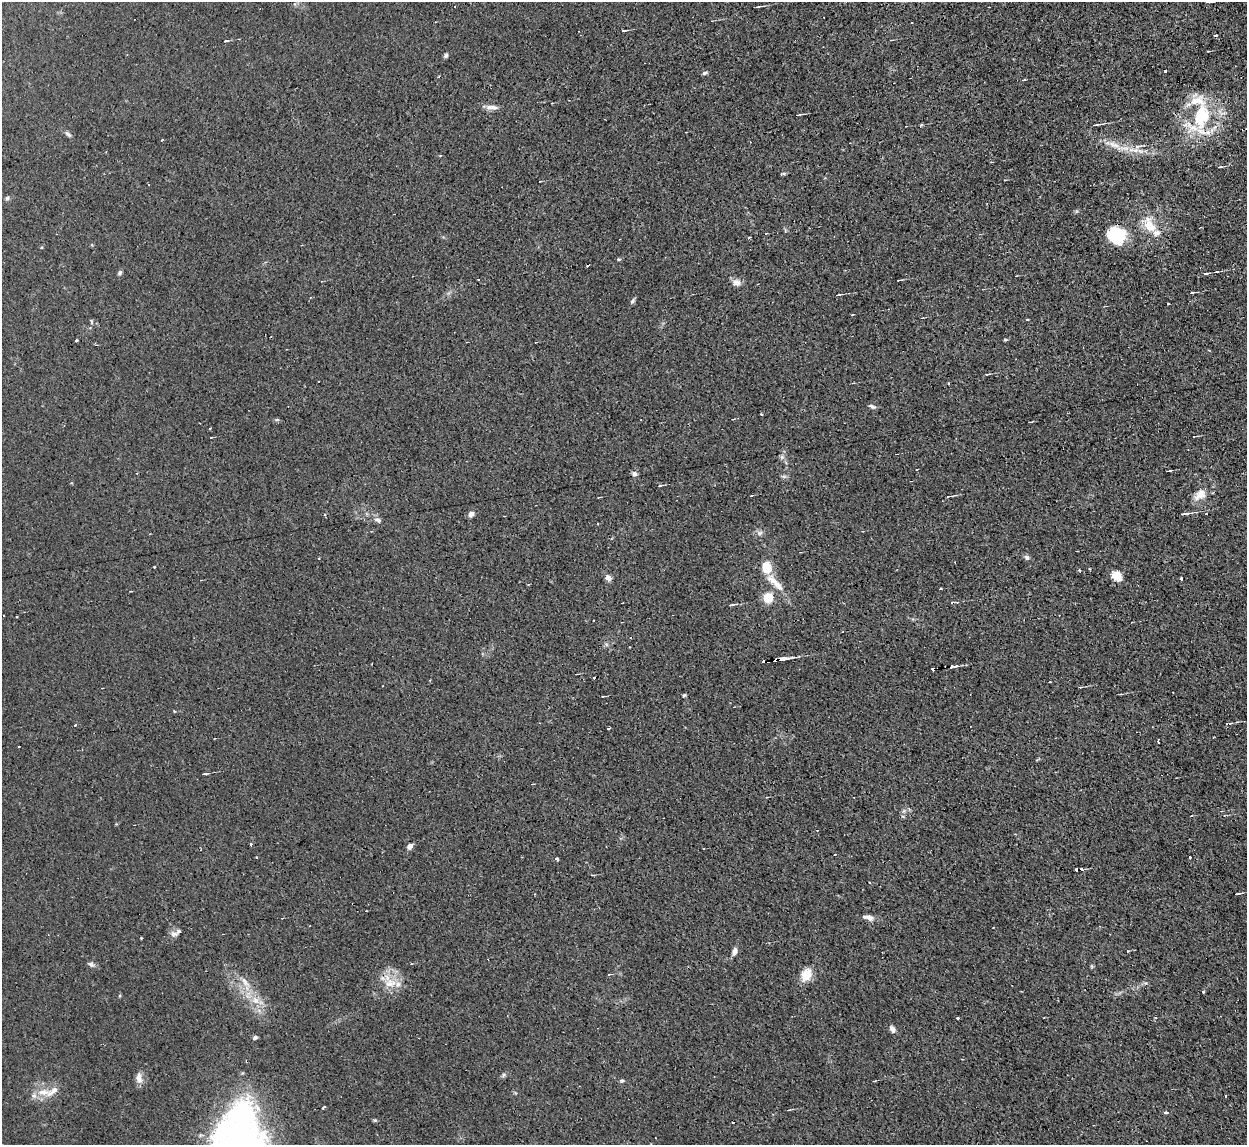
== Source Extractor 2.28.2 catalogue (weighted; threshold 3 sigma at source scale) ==
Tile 10 of 4 x 4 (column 2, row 3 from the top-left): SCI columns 1246-2490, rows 1280-2422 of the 4980 x 4962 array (HDU 1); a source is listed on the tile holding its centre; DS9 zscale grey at full resolution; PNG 1249 x 1147 px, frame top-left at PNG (2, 2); no overlay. Shown black and unused: <1% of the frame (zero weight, under 2 of 3 exposures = <1% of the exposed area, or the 3 px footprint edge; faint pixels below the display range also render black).
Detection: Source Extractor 2.28.2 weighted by HDU 2 'WHT'; one run over the whole footprint, this tile lists its part. Background 0.0276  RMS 0.0044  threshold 0.0199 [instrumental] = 3 sigma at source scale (4.5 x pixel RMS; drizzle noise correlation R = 1.50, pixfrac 1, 0.05/0.05 arcsec/px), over >= 5 px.
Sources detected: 141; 1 inside a brighter object's white glare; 20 cosmic-ray / hot-pixel residue — not listed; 8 inside a brighter listed object's ellipse — not listed separately; the other 112 listed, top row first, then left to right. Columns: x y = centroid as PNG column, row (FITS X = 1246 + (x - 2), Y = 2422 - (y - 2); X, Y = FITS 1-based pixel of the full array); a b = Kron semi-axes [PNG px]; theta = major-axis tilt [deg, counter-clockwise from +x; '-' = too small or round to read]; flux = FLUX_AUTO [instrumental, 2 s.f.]
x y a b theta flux
758 7 5 3 - 0.43
624 30 7 2 5 0.64
226 41 5 2 - 0.57
1208 51 3 2 - 0.32
446 55 5 4 - 1
1165 71 3 3 - 0.84
705 73 7 4 10 0.82
1023 80 4 3 - 0.62
491 107 17 6 -5 2.6
798 115 7 3 9 0.76
1201 116 42 27 78 31
1097 124 10 2 5 0.91
921 125 4 3 - 0.51
68 134 10 5 -44 1.2
162 140 3 2 - 0.44
1113 144 28 9 -24 7.1
1137 146 25 7 26 5
783 173 7 3 0 0.61
1005 180 3 3 - 0.43
148 184 3 2 - 0.47
7 198 6 5 - 0.98
1149 227 21 11 -14 6.5
1116 235 20 17 -27 20
619 259 4 3 - 1.1
1216 272 5 3 - 0.64
120 273 7 5 52 0.82
1206 273 5 3 - 0.88
899 280 7 2 4 0.44
736 282 11 8 -27 2.6
1192 293 4 3 - 0.77
839 295 6 3 12 0.86
632 301 8 5 53 0.99
1167 304 3 3 - 1.8
1027 319 3 3 - 0.68
92 321 8 2 -69 0.5
76 340 3 2 - 0.46
1005 340 6 3 -8 0.5
95 345 3 2 - 0.51
987 374 5 2 - 0.58
872 406 9 4 -23 1.1
761 414 3 2 - 0.66
782 457 6 6 - 1.2
917 469 2 2 - 0.53
1169 471 4 2 - 0.56
634 474 7 6 - 1.5
784 476 7 4 0 0.87
660 485 5 3 - 0.65
1200 495 19 11 31 5.1
949 496 9 2 7 0.67
599 497 4 2 - 0.34
471 514 7 6 - 1.8
1184 514 10 3 7 1.8
378 520 11 7 -26 1.7
760 533 8 6 22 1.3
1027 557 7 6 - 1.2
319 558 2 2 - 0.48
154 567 3 2 - 0.3
767 567 11 9 -74 9.6
1079 570 4 3 - 0.48
1117 576 13 9 -45 5.2
608 578 6 5 - 2.7
1181 578 3 3 - 3.4
773 581 21 10 -45 7
940 589 3 2 - 0.36
768 597 5 5 - 27
730 605 5 3 - 0.69
16 616 3 3 - 1.2
606 644 6 4 -71 0.7
781 659 11 3 7 2.9
953 667 9 3 10 1.6
594 678 3 2 - 0.5
1080 687 3 3 - 0.49
684 695 5 3 - 0.56
603 696 5 2 - 0.4
174 711 5 3 - 0.33
1230 723 6 3 8 0.61
75 725 3 2 - 1.9
608 728 3 2 - 0.71
1158 741 4 2 - 0.88
19 746 3 2 - 0.59
205 774 6 2 6 0.64
767 797 4 2 - 0.31
251 845 3 3 - 1.3
410 846 7 6 - 1.8
257 857 3 2 - 0.61
1190 857 3 3 - 1
557 859 3 3 - 8.3
1077 870 5 3 - 5.7
593 875 4 2 - 0.42
1238 893 7 2 6 0.54
868 917 14 6 -14 2.6
174 935 8 6 8 1.8
735 951 9 6 77 2
1128 951 3 3 - 0.36
91 964 9 6 -27 1.3
806 974 15 11 65 6.8
245 982 19 6 -53 4.2
390 983 18 14 -3 7.9
1203 991 3 3 - 1.6
255 1000 12 8 -26 4.2
957 1018 3 3 - 2.3
892 1029 10 5 -55 1.8
255 1037 5 4 - 1.1
503 1075 7 5 60 0.85
139 1078 15 8 -86 2.9
622 1081 6 4 4 0.74
43 1092 19 9 3 6.3
515 1093 5 4 - 0.53
324 1107 4 3 - 1.7
789 1110 5 2 - 0.4
1166 1112 4 3 - 1.3
243 1114 39 32 47 61
Overlapping masked pixels (flux is a lower limit): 3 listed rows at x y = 781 659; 953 667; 1077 870
Unlisted compact peaks at least as high as the median listed source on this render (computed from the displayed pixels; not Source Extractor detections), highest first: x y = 1146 983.